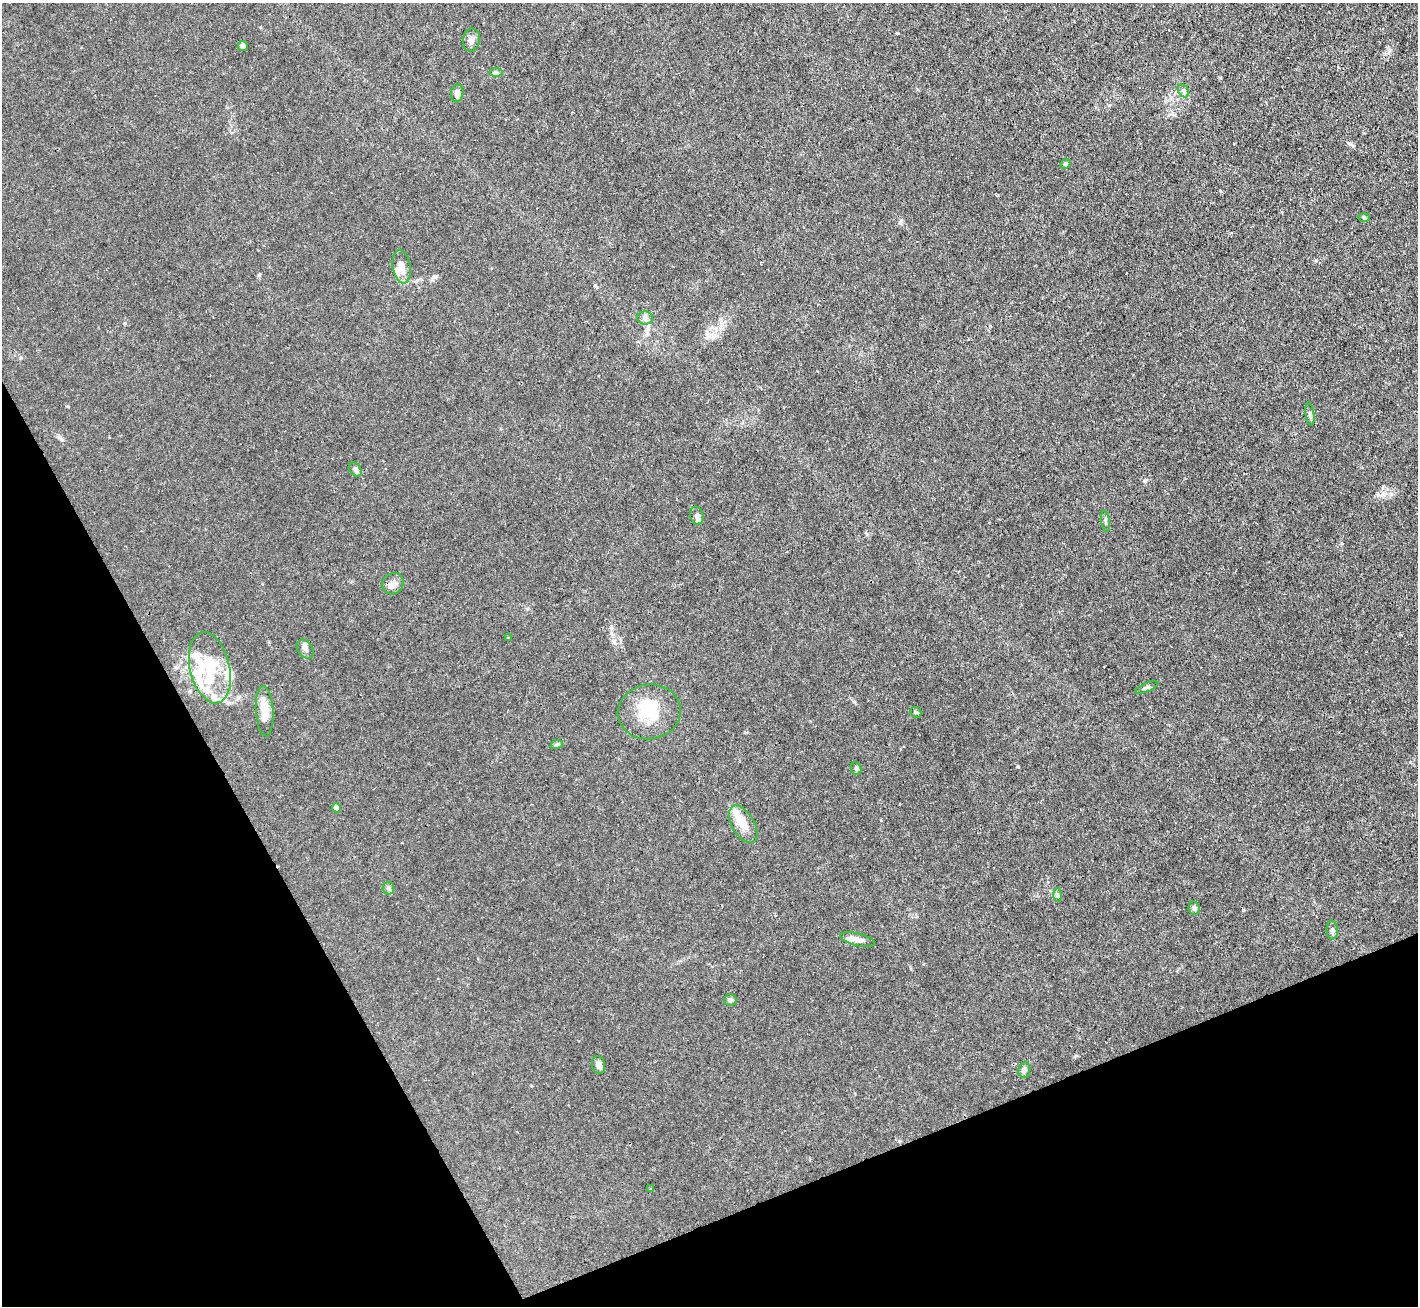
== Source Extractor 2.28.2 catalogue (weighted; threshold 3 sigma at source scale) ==
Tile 14 of 4 x 4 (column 2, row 4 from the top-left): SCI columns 1417-2832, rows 286-1589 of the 5664 x 5650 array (HDU 1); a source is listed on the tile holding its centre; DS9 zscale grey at full resolution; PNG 1420 x 1308 px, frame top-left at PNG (2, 3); each listed source drawn as its Kron ellipse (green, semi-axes under 4 px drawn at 4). Shown black and unused: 22% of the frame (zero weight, under 3 of 4 exposures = <1% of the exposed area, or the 3 px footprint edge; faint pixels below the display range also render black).
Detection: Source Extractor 2.28.2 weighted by HDU 2 'WHT'; one run over the whole footprint, this tile lists its part. Background 0.0224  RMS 0.0032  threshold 0.0142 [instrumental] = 3 sigma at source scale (4.5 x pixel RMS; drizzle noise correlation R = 1.50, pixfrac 1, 0.05/0.05 arcsec/px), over >= 5 px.
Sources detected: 45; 1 inside a brighter object's white glare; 1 cosmic-ray / hot-pixel residue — neither listed nor drawn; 9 inside a brighter listed object's ellipse — not listed separately; the other 34 listed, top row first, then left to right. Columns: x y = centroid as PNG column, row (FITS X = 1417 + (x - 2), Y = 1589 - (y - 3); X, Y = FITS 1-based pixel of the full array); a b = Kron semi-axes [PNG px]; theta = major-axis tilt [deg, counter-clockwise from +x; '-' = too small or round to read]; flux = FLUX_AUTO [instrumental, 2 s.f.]
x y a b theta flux
471 40 11 8 80 1.5
243 46 5 5 - 1.2
496 73 6 4 -1 0.55
1183 91 7 5 -62 0.72
457 93 9 6 83 1.7
1066 164 5 4 - 0.43
1364 217 6 4 -3 0.38
402 267 17 9 -82 3.2
645 318 8 6 0 1
1310 414 12 4 -82 0.73
355 469 7 5 -58 0.88
697 515 9 6 -75 0.95
1105 521 10 3 -81 0.63
393 584 11 10 - 1.9
508 638 3 3 - 0.77
305 649 10 7 -54 1.2
210 668 36 20 -77 14
1147 687 12 4 23 0.75
265 711 25 9 -87 5
649 712 31 27 9 12
916 712 6 5 - 0.46
557 744 6 4 19 0.48
856 769 6 5 - 0.53
336 808 4 4 - 1.9
743 824 21 11 -60 4.6
388 888 6 5 - 0.71
1058 895 7 4 -89 0.44
1194 908 7 5 -79 0.68
1332 930 9 6 -88 0.8
858 940 18 6 -14 1.7
730 1000 6 6 - 0.75
599 1065 9 6 -78 1.3
1024 1070 8 6 80 0.81
651 1189 4 4 - 0.34
Unlisted compact peaks at least as high as the median listed source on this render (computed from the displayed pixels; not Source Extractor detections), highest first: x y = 1243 910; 1145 481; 1018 767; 900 222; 1377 495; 1316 260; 1349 143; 259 275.